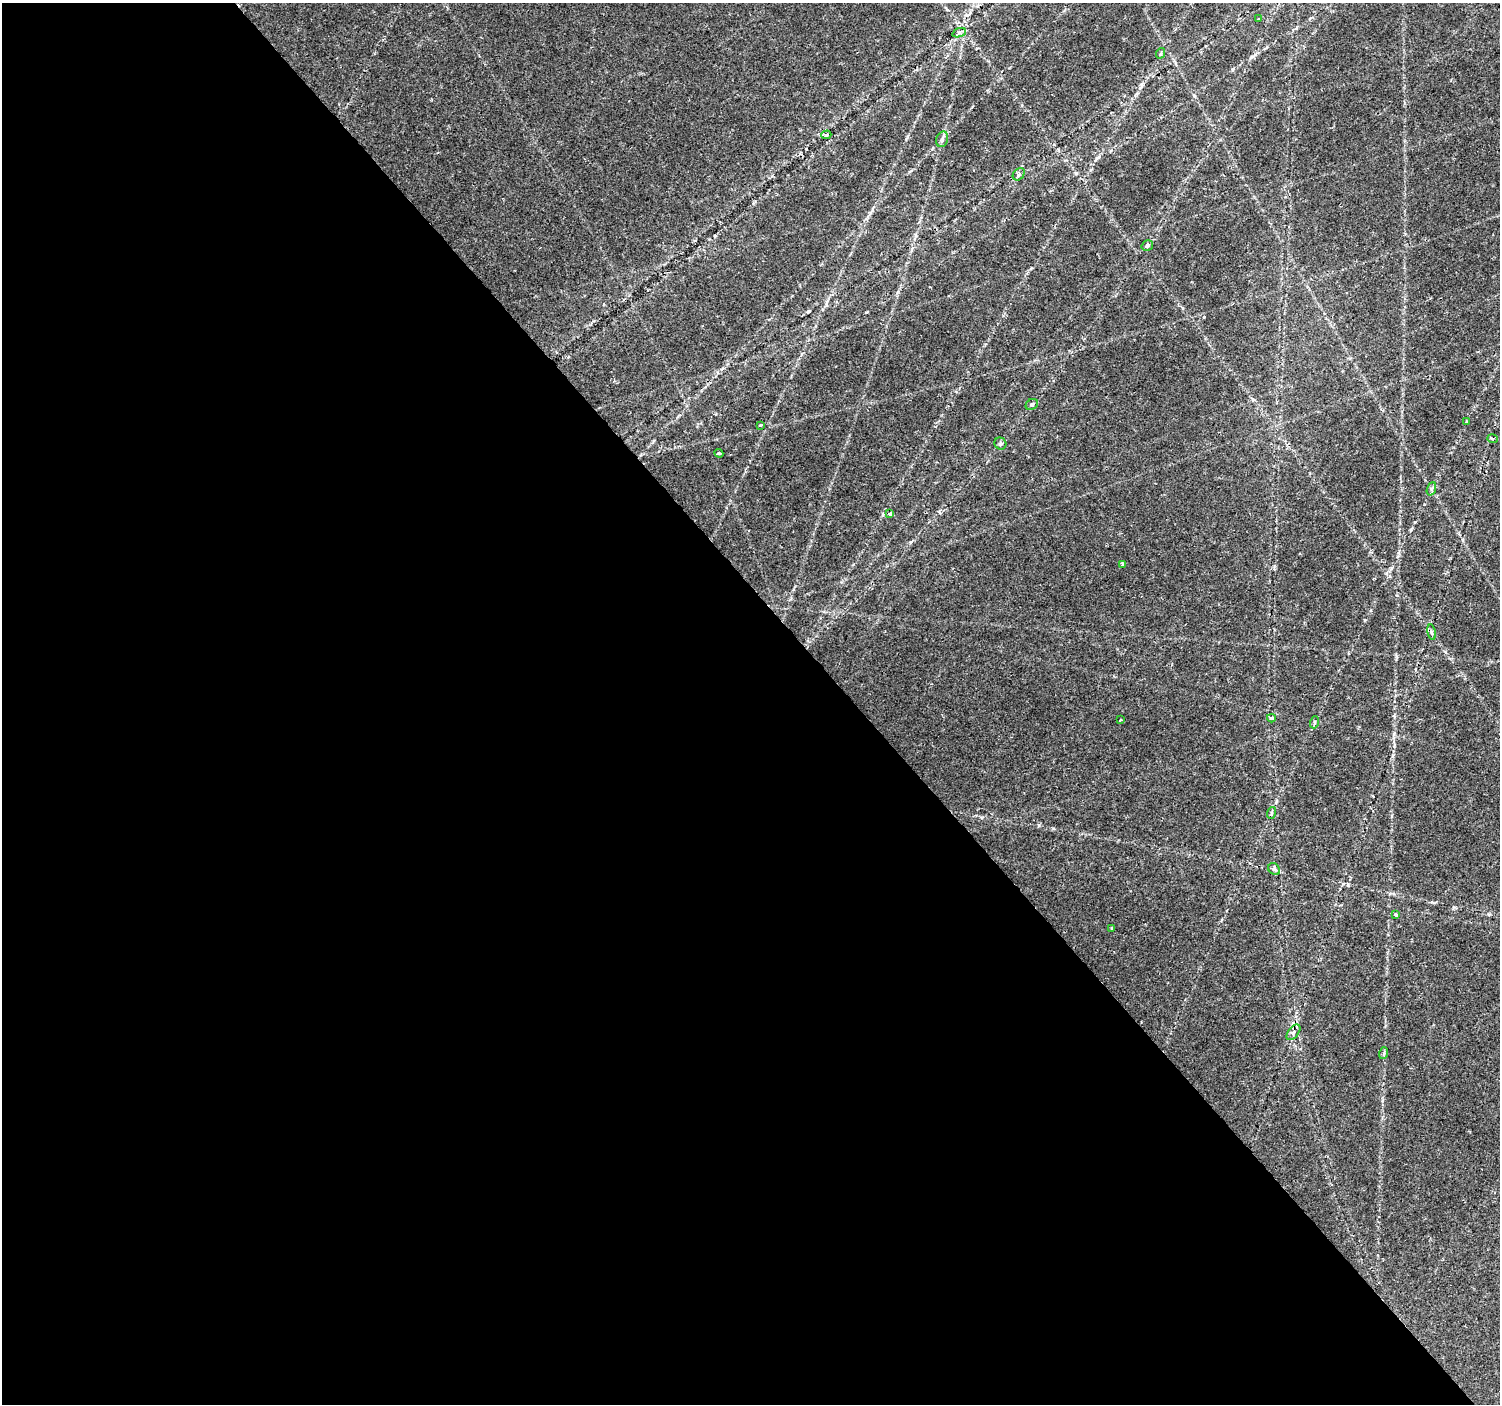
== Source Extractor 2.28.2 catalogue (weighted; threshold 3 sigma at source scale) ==
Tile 9 of 4 x 4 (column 1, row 3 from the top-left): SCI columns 8-1505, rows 1606-3007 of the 6001 x 5954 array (HDU 1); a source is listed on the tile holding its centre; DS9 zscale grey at full resolution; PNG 1502 x 1406 px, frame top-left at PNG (2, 3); each listed source drawn as its Kron ellipse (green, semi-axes under 4 px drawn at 4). Shown black and unused: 57% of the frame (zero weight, under 2 of 3 exposures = <1% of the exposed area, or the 3 px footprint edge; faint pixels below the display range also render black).
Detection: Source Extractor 2.28.2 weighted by HDU 2 'WHT'; one run over the whole footprint, this tile lists its part. Background 0.0351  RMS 0.0034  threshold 0.0151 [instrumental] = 3 sigma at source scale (4.5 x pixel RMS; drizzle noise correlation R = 1.50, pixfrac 1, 0.0396/0.0396 arcsec/px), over >= 5 px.
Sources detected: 26; all 26 listed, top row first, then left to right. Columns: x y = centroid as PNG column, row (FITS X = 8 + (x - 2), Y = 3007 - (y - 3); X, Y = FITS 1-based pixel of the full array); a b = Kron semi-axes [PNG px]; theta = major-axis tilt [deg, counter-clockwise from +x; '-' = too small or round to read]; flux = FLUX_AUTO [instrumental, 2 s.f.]
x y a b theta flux
1258 19 3 3 - 0.34
959 33 7 4 20 0.75
1161 53 5 3 - 0.37
826 135 5 3 - 1.3
942 139 8 5 72 0.94
1019 174 7 5 48 0.76
1147 245 6 5 - 0.87
1032 404 6 5 - 1
1467 422 4 4 - 0.42
760 425 3 3 - 1.1
1492 439 5 4 - 0.6
1000 443 6 5 - 0.79
719 453 4 4 - 0.41
1431 489 7 4 70 0.72
889 514 4 3 - 16
1123 565 4 3 - 2.8
1432 632 8 4 -81 0.66
1271 718 4 3 - 0.99
1120 720 3 2 - 0.47
1315 722 6 4 71 0.44
1271 813 6 4 71 0.41
1274 869 7 5 -45 0.69
1396 914 3 3 - 0.89
1112 928 3 3 - 0.3
1293 1032 9 5 51 1.1
1384 1053 6 4 72 0.55
Unlisted compact peaks at least as high as the median listed source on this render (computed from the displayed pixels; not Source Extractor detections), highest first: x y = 1348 885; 1039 825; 1097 158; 1411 529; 1365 620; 802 354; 1415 522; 1396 656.